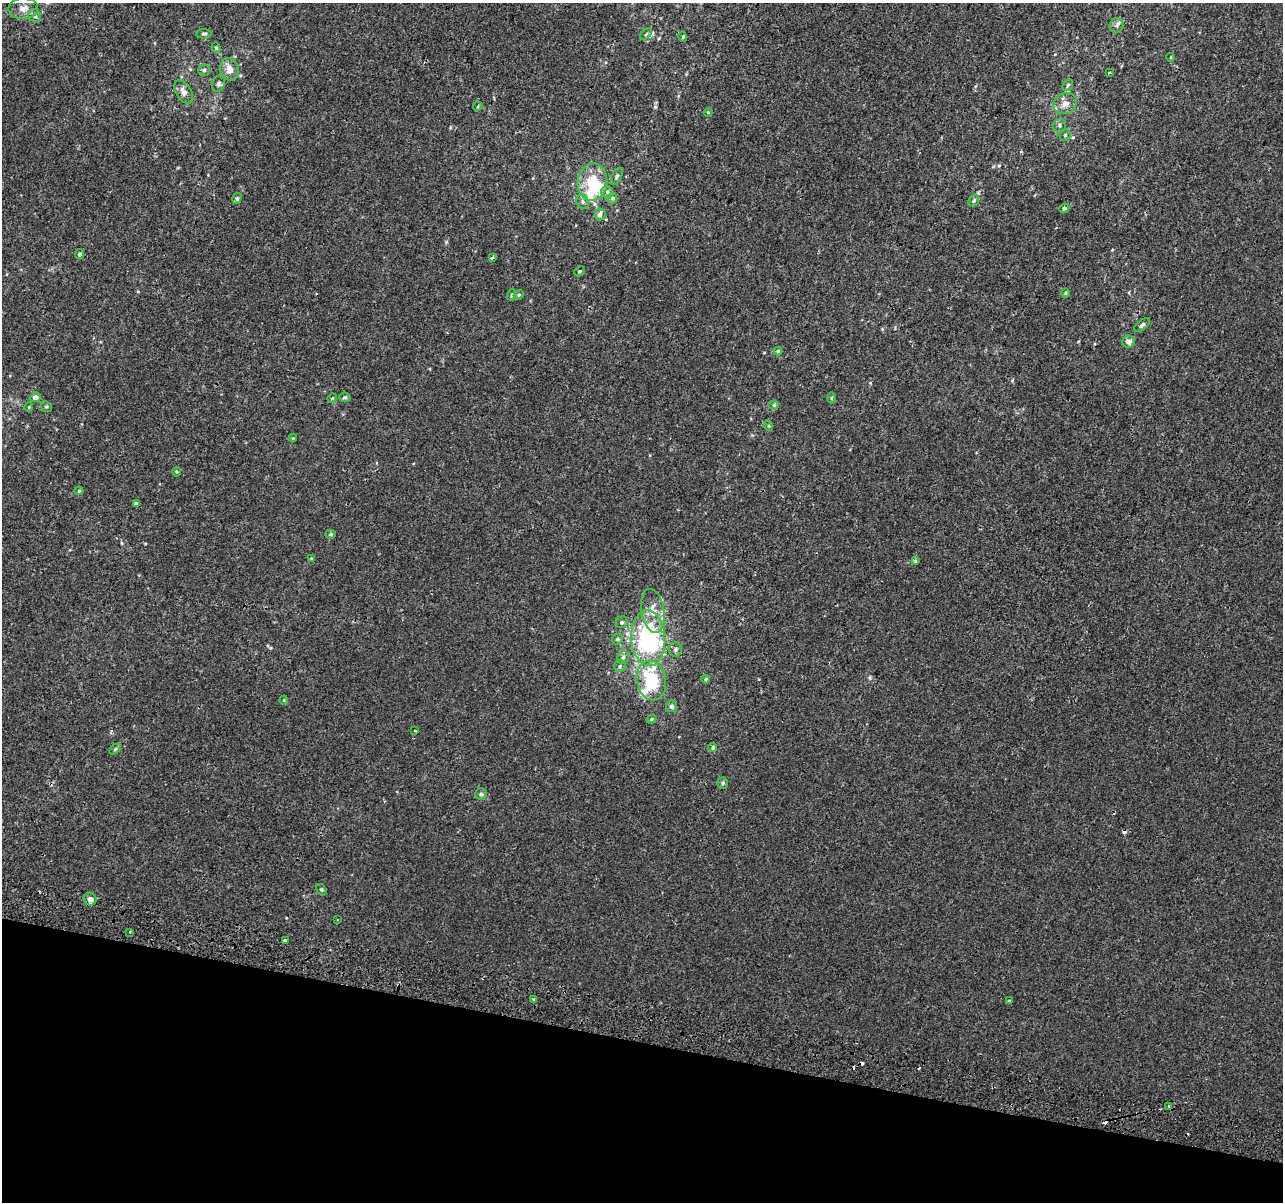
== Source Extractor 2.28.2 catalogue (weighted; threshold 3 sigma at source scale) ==
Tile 15 of 4 x 4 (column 3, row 4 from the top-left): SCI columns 2581-3861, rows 329-1528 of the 5152 x 5395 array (HDU 1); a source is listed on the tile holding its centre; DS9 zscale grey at full resolution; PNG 1285 x 1204 px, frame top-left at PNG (2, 3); each listed source drawn as its Kron ellipse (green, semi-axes under 4 px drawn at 4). Shown black and unused: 13% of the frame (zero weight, under 2 of 3 exposures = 2% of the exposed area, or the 3 px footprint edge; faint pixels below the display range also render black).
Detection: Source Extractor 2.28.2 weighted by HDU 2 'WHT'; one run over the whole footprint, this tile lists its part. Background 7.68e-04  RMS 0.0028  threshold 0.0128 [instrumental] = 3 sigma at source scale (4.5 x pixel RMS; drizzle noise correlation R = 1.50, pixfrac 1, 0.0396/0.0396 arcsec/px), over >= 5 px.
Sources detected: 88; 5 cosmic-ray / hot-pixel residue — neither listed nor drawn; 6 inside a brighter listed object's ellipse — not listed separately; the other 77 listed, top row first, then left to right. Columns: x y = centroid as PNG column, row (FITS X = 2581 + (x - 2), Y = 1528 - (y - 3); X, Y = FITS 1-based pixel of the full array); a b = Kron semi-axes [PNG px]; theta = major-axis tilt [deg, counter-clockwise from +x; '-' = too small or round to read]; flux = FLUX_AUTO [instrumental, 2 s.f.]
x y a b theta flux
23 9 15 10 1 2.2
35 16 7 6 - 0.66
1117 26 7 7 - 0.8
204 34 7 5 -3 0.61
646 34 7 4 45 0.4
683 37 5 3 - 0.25
216 48 5 4 - 0.38
1171 57 4 3 - 0.2
230 69 11 9 -73 2.4
204 70 6 6 - 0.61
1109 72 3 3 - 0.64
218 84 8 6 69 0.76
1068 85 6 5 - 0.56
184 92 13 7 -58 1.8
1065 104 12 10 29 2
478 106 5 3 - 0.3
708 112 4 4 - 0.25
1060 125 7 6 - 0.66
1065 135 5 5 - 0.44
617 176 9 5 64 0.56
592 182 19 14 81 11
607 192 6 6 - 0.66
237 198 6 4 74 0.47
612 198 5 5 - 0.48
974 201 6 5 - 0.57
583 202 7 6 - 0.69
1064 208 5 4 - 0.63
600 214 6 5 - 1.6
79 254 5 4 - 0.62
492 258 3 3 - 0.87
579 271 5 4 - 0.41
1065 293 5 3 - 0.25
511 295 5 3 - 0.25
519 295 5 4 - 0.4
1142 325 9 5 36 0.7
1128 342 6 6 - 1.5
778 351 4 4 - 0.38
36 397 5 4 - 1.5
345 397 6 4 -6 0.53
332 398 5 4 - 0.31
831 398 5 3 - 0.3
774 405 5 4 - 0.47
29 407 4 4 - 0.29
46 407 6 5 - 0.42
769 426 5 3 - 0.27
293 438 4 4 - 0.26
177 472 4 4 - 0.3
79 491 4 4 - 0.31
136 504 4 4 - 0.85
331 534 5 4 - 0.39
311 558 4 3 - 0.2
915 561 4 3 - 0.5
653 611 22 11 -80 4.4
622 622 6 5 - 0.57
648 638 28 17 -86 37
617 639 6 5 - 0.41
675 649 7 6 - 0.7
623 657 7 5 85 0.62
620 666 6 6 - 0.58
706 679 4 4 - 0.31
651 681 20 14 -78 13
284 700 4 3 - 0.21
671 706 6 5 - 0.87
651 719 5 4 - 0.41
415 731 3 2 - 0.3
712 747 5 3 - 0.6
115 749 6 4 45 0.39
723 783 6 5 - 0.46
481 794 6 6 - 0.54
321 890 6 4 -55 0.39
90 899 6 6 - 0.97
337 920 3 2 - 0.47
130 932 2 2 - 0.24
285 940 3 3 - 1.4
534 999 3 3 - 0.37
1009 1001 3 3 - 0.4
1168 1106 3 2 - 0.37
Unlisted compact peaks at least as high as the median listed source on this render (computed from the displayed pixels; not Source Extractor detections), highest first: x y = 655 107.